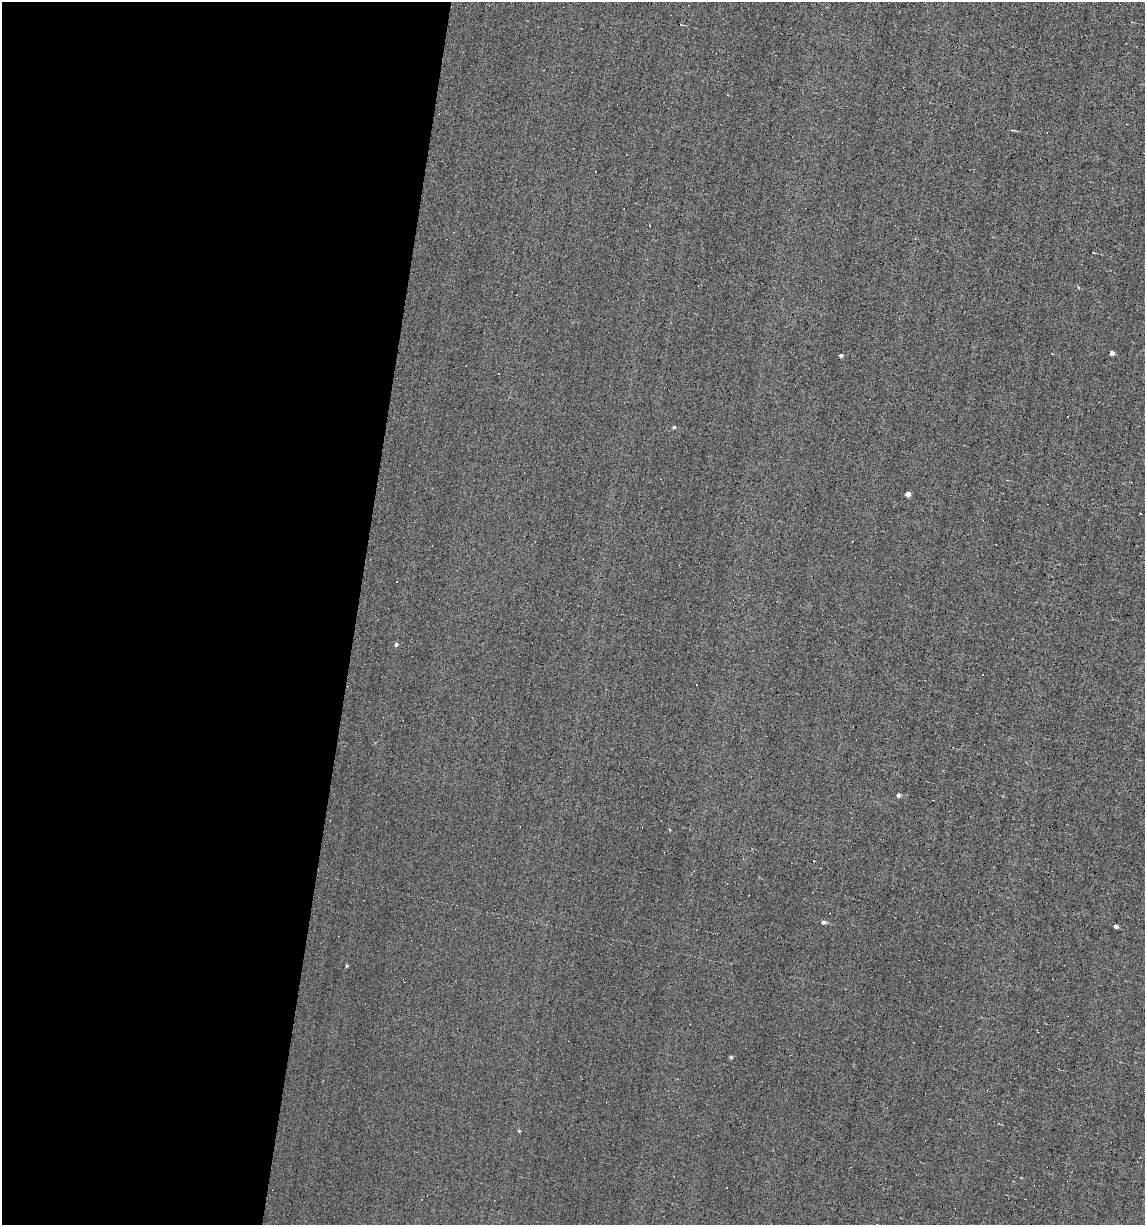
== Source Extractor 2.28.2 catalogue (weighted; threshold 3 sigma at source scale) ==
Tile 5 of 4 x 4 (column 1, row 2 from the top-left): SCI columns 116-1258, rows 2449-3671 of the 4919 x 4895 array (HDU 1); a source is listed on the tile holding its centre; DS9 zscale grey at full resolution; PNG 1147 x 1227 px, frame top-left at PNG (2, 2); no overlay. Shown black and unused: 31% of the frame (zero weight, under 5 of 9 exposures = <1% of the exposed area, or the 3 px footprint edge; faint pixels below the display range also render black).
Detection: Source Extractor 2.28.2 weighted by HDU 2 'WHT'; one run over the whole footprint, this tile lists its part. Background 0.0012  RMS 0.038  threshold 0.157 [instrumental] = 3 sigma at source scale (4.09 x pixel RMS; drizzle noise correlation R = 1.36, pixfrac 0.8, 0.05/0.05 arcsec/px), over >= 5 px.
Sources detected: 20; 8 cosmic-ray / hot-pixel residue — not listed; the other 12 listed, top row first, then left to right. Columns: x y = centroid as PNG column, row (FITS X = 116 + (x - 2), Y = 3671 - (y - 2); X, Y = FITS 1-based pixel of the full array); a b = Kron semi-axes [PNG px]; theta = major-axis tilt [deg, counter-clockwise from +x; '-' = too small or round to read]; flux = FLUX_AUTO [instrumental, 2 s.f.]
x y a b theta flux
1012 130 5 3 - 3.5
1112 353 4 4 - 16
841 355 4 3 - 9.2
674 427 4 3 - 4.4
908 494 4 4 - 25
396 644 5 4 - 6.4
898 795 4 4 - 9.9
823 922 5 4 - 8.9
1116 926 4 3 - 12
346 966 5 3 - 3.7
731 1057 4 4 - 4.7
519 1131 4 4 - 2.9